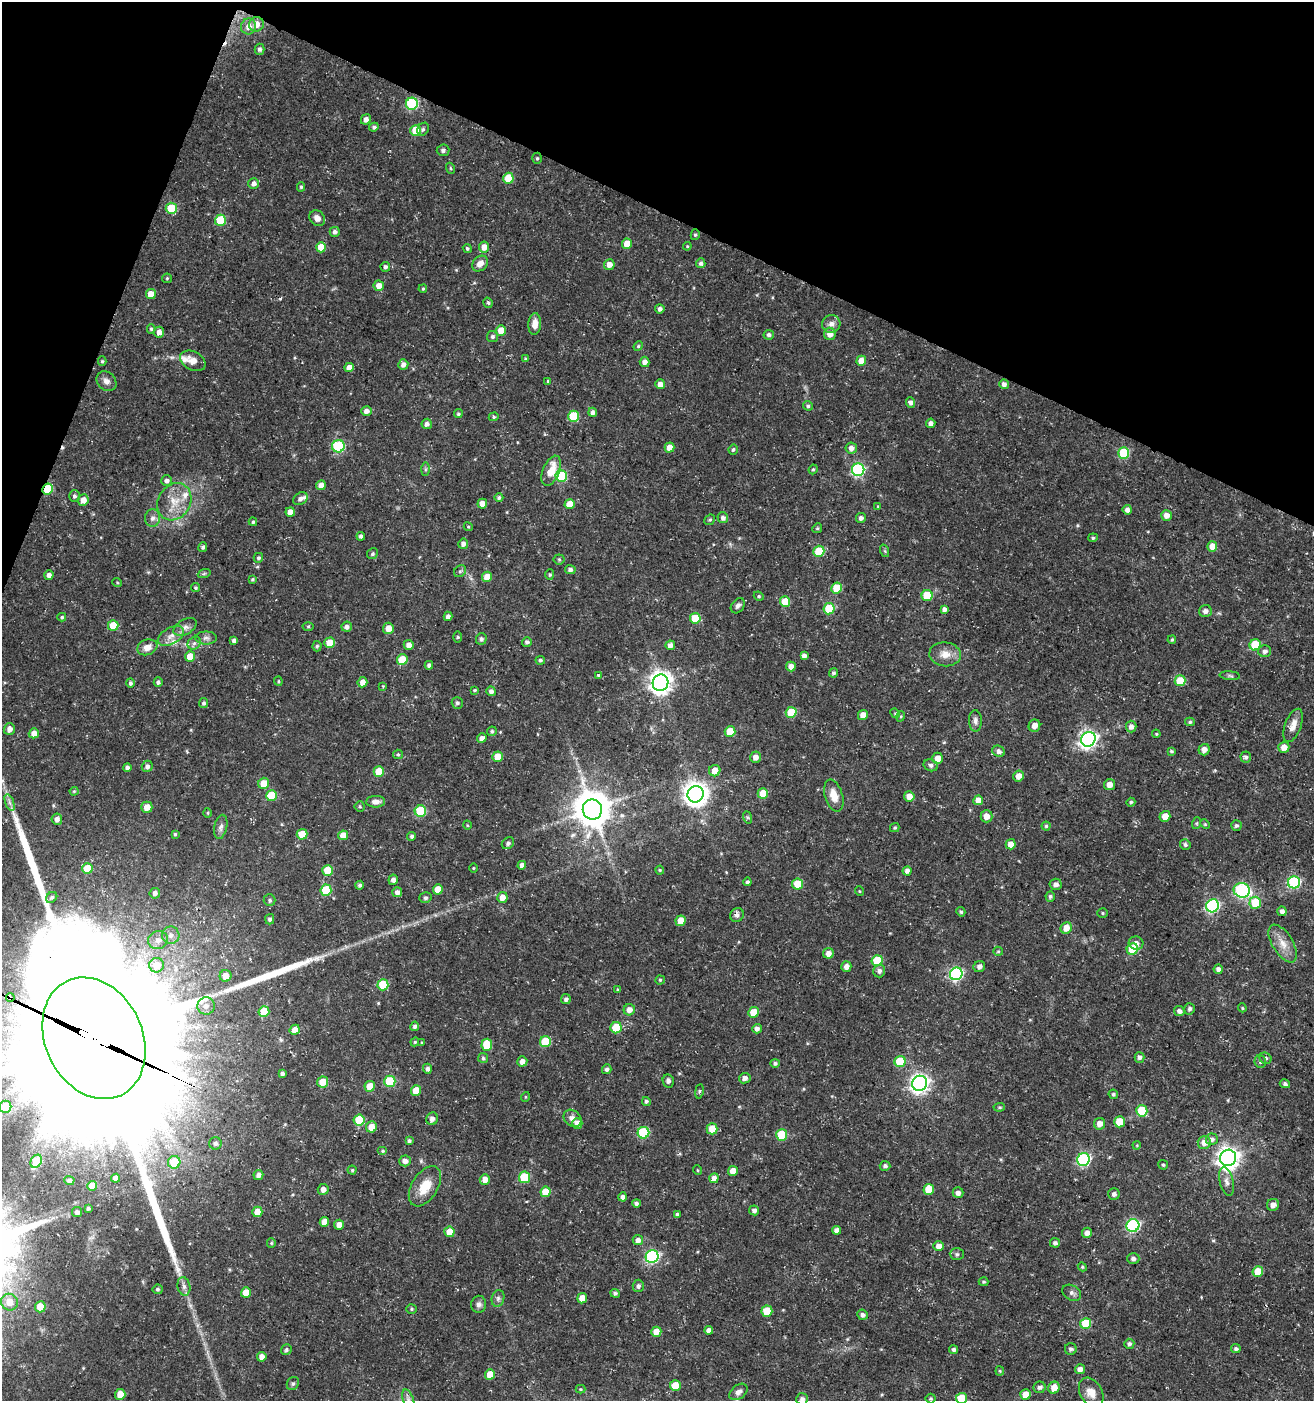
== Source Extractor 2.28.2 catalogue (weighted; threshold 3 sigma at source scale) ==
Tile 2 of 4 x 4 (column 2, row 1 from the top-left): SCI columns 1521-2832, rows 4207-5605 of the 5730 x 5606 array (HDU 1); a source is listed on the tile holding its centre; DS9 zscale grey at full resolution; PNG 1316 x 1403 px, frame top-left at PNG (2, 2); each listed source drawn as its Kron ellipse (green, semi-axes under 4 px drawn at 4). Shown black and unused: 19% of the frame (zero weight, under 3 of 5 exposures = <1% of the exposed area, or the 3 px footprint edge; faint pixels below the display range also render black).
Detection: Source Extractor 2.28.2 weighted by HDU 2 'WHT'; one run over the whole footprint, this tile lists its part. Background 0.0259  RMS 0.0022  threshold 0.0101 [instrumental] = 3 sigma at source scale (4.5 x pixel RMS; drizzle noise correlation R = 1.50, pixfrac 1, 0.0396/0.0396 arcsec/px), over >= 5 px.
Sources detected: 435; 1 inside a brighter object's white glare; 2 cosmic-ray / hot-pixel residue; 1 long thin detection or spike segment (spike, bleed or trail) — neither listed nor drawn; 4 inside a brighter listed object's ellipse — not listed separately; the other 427 listed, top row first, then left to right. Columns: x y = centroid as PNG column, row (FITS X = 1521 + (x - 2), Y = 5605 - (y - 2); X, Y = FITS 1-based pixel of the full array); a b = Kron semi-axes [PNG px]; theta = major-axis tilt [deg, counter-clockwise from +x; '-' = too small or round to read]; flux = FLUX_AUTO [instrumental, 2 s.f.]
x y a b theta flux
256 24 7 7 - 2.1
248 26 8 7 - 1.7
259 49 5 5 - 0.58
412 104 6 6 - 19
366 119 5 4 - 1
374 127 5 4 - 0.57
423 129 7 5 57 0.53
416 130 5 5 - 6.2
443 150 6 6 - 0.56
537 158 5 5 - 0.35
450 168 5 3 - 0.25
508 178 5 5 - 6.9
254 183 5 5 - 0.88
301 187 4 4 - 0.33
171 208 5 5 - 8
317 218 8 7 - 1.3
220 220 5 5 - 9
335 232 5 5 - 0.63
695 235 5 4 - 0.36
627 244 5 5 - 3.9
687 246 4 4 - 0.25
321 247 5 5 - 3.9
484 247 5 5 - 1.9
467 248 5 4 - 0.39
701 263 5 4 - 0.54
480 264 9 7 44 1.6
609 265 5 5 - 1.6
385 267 5 4 - 0.58
167 278 5 4 - 0.28
379 286 5 5 - 1.6
423 289 4 3 - 0.29
151 294 5 5 - 2.8
488 303 5 4 - 0.38
660 309 4 4 - 0.76
535 324 11 6 87 1.9
831 324 9 9 - 1.2
151 329 4 4 - 0.33
501 330 5 5 - 3
159 332 5 5 - 1.3
830 334 6 6 - 1.8
769 335 5 4 - 0.57
493 337 5 5 - 0.51
638 346 5 4 - 0.29
526 359 4 3 - 0.38
102 361 5 4 - 0.33
193 361 13 9 -27 1.9
861 361 5 4 - 2.7
645 362 5 5 - 1.2
403 364 5 5 - 1.1
349 367 5 4 - 1.7
106 381 11 8 -42 1.1
548 381 3 3 - 0.29
660 384 5 5 - 1.4
1004 384 5 4 - 0.87
910 402 5 4 - 0.71
808 406 5 4 - 0.47
366 411 5 5 - 1.1
593 412 4 4 - 0.63
458 414 4 4 - 0.37
573 416 5 5 - 9.9
494 417 5 4 - 0.31
931 423 5 4 - 0.79
427 424 5 5 - 0.85
338 446 6 6 - 16
669 447 5 5 - 2.1
851 448 5 5 - 1.3
733 450 5 5 - 0.47
1124 453 5 5 - 12
425 469 7 4 89 0.4
813 469 5 4 - 0.29
858 470 6 6 - 31
551 471 16 8 68 4.1
561 476 6 5 - 14
167 481 5 5 - 0.82
321 485 5 4 - 1.6
48 489 5 5 - 8.7
74 496 5 5 - 0.52
499 498 4 4 - 0.47
300 499 8 5 33 0.82
83 500 6 5 - 1.8
174 502 19 16 58 4.6
482 504 5 4 - 1.6
570 504 5 5 - 3.5
878 506 4 3 - 0.2
1127 510 5 4 - 1
290 512 5 4 - 1.7
1166 515 5 5 - 1.5
153 518 8 7 - 0.99
723 518 5 5 - 0.7
861 518 5 5 - 0.72
710 520 6 5 - 0.35
253 522 4 3 - 0.32
468 527 4 4 - 0.25
817 528 5 4 - 0.31
361 536 4 4 - 0.61
1093 538 5 4 - 0.3
463 544 5 5 - 0.88
1212 546 5 5 - 2.6
203 547 5 4 - 0.48
819 551 5 5 - 8.6
885 551 6 4 -71 0.3
372 554 6 5 - 0.42
258 558 5 4 - 0.41
559 559 5 5 - 0.3
570 569 5 4 - 0.7
460 571 6 5 - 0.48
204 574 6 4 20 0.33
49 575 5 4 - 0.97
550 575 5 4 - 0.32
487 577 5 5 - 3
253 579 4 3 - 0.29
117 582 5 3 - 0.19
195 588 4 4 - 0.29
837 588 5 5 - 6
759 596 5 4 - 0.33
927 596 5 5 - 9.4
785 601 5 5 - 4.8
738 606 8 6 52 0.73
829 609 5 5 - 9
944 609 4 4 - 0.87
1205 611 6 6 - 1
448 616 5 4 - 0.75
62 617 4 4 - 0.32
695 618 5 5 - 6.1
113 625 5 5 - 4.9
308 626 5 3 - 0.25
185 627 12 7 31 1.2
347 627 5 5 - 0.79
388 628 5 5 - 2.1
171 636 14 8 29 1.7
458 637 6 4 90 0.29
206 638 11 6 0 0.85
481 639 6 5 - 0.58
234 640 4 4 - 0.75
1172 640 4 3 - 0.31
527 642 5 4 - 0.56
194 643 7 6 - 0.73
330 643 5 5 - 3.5
409 645 5 5 - 1.3
670 645 5 4 - 1.1
1255 645 6 5 - 9.1
317 646 5 4 - 0.39
147 647 10 7 19 2.1
1265 651 6 6 - 0.76
945 654 16 12 -7 2.5
190 656 5 5 - 3.2
804 656 4 4 - 0.89
402 660 5 5 - 4.4
540 660 5 4 - 0.39
429 665 4 4 - 0.58
791 667 5 5 - 1.6
833 673 4 4 - 0.45
599 675 4 3 - 0.57
1230 676 10 4 -6 0.4
278 681 4 4 - 0.27
1180 681 5 5 - 4.9
158 682 5 4 - 0.51
362 682 5 5 - 1.5
130 683 5 4 - 0.51
660 683 8 8 - 170
383 686 4 4 - 0.22
475 690 4 3 - 0.25
491 691 5 4 - 0.8
204 703 5 4 - 0.46
457 703 6 5 - 0.54
791 712 5 5 - 6.9
895 713 5 4 - 0.24
863 715 5 5 - 1.8
901 716 5 3 - 0.21
975 721 11 6 -89 0.89
1190 722 5 4 - 0.36
1293 725 17 8 69 1.9
1034 726 6 6 - 1.3
1131 727 6 5 - 1.1
9 729 6 5 - 1.3
492 731 5 4 - 0.4
730 732 5 5 - 4.8
34 733 5 5 - 2
1156 734 4 3 - 0.22
482 738 5 4 - 1.1
1088 739 7 7 - 85
1284 747 5 5 - 2
1204 750 6 5 - 1.3
999 751 6 5 - 0.91
1171 751 4 3 - 0.33
398 754 5 4 - 0.32
498 757 5 5 - 3.5
755 757 5 5 - 1.3
1246 757 5 5 - 0.58
938 758 5 5 - 1.9
931 765 7 6 - 0.67
147 766 6 5 - 0.82
127 767 4 4 - 0.82
715 771 6 5 - 2.2
379 772 5 5 - 5
1018 776 5 5 - 1.8
264 783 6 5 - 3.4
1109 785 6 5 - 1.5
74 791 4 4 - 0.25
763 793 5 5 - 4.3
696 794 8 8 - 210
272 796 5 5 - 7.3
834 796 16 9 -74 2.7
909 796 5 5 - 2.1
978 800 5 5 - 2.2
376 802 9 6 2 1.1
1131 802 4 4 - 0.34
9 803 9 4 -71 0.68
360 806 5 5 - 0.32
147 807 5 5 - 2.4
592 809 10 9 - 570
420 811 6 5 - 13
208 813 5 3 - 0.23
986 816 6 6 - 1.7
1165 816 5 5 - 2.1
747 817 6 4 -71 0.35
57 819 5 5 - 1
1197 823 6 4 71 0.28
1205 824 5 4 - 0.24
467 825 4 3 - 0.2
1046 826 4 4 - 0.33
1236 826 5 5 - 0.42
221 827 12 6 78 0.89
895 828 5 4 - 0.34
175 834 4 4 - 0.27
302 834 5 5 - 4.1
343 835 5 5 - 2.4
412 836 4 4 - 0.5
508 843 7 5 41 0.54
1011 844 5 5 - 1.7
1185 845 5 5 - 0.51
522 865 4 4 - 1
473 868 4 3 - 0.19
87 869 5 5 - 6
327 870 5 5 - 4.6
660 870 4 4 - 0.25
907 871 4 4 - 0.84
393 880 5 4 - 0.79
747 882 4 4 - 0.47
1294 882 6 6 - 24
798 884 5 5 - 5.9
1056 884 6 5 - 0.87
360 885 4 4 - 0.51
438 889 5 5 - 3.1
326 890 5 5 - 9.9
1242 890 8 7 - 25
859 891 5 3 - 0.19
397 892 5 5 - 0.9
155 893 5 5 - 0.75
1050 896 5 5 - 0.5
52 897 6 5 - 0.51
502 897 5 5 - 1.9
425 898 6 5 - 0.42
270 900 6 6 - 0.5
1255 903 6 6 - 6.3
1213 906 7 6 - 31
1282 911 5 4 - 1
961 912 5 4 - 0.37
1102 913 5 5 - 0.31
737 915 7 6 - 0.79
270 919 5 4 - 0.55
681 921 5 5 - 2.6
1066 928 6 5 - 2
171 935 9 8 - 1.4
158 940 10 9 - 1.6
1136 943 7 6 - 1
1283 944 21 10 -59 2.8
1132 949 6 5 - 10
998 951 5 4 - 0.28
828 953 5 5 - 1.3
877 960 5 5 - 8.1
156 965 7 7 - 2.5
846 966 5 5 - 1.3
979 967 6 5 - 0.91
1218 969 5 4 - 0.92
879 971 6 6 - 0.81
956 974 6 6 - 36
225 976 6 6 - 2.4
660 980 4 4 - 0.3
383 985 5 5 - 9.6
618 990 4 3 - 0.24
10 998 4 3 - 4.8
566 999 5 5 - 0.58
206 1006 9 8 - 1.4
1242 1008 4 4 - 0.26
1189 1009 5 5 - 0.64
629 1010 6 5 - 1.5
264 1011 5 5 - 4.7
1179 1011 5 5 - 0.8
754 1012 5 5 - 4.8
415 1026 5 4 - 0.58
616 1028 5 5 - 7.5
757 1029 5 4 - 0.83
295 1030 5 5 - 1.9
94 1038 63 48 -65 23000
415 1042 4 4 - 0.27
422 1042 4 3 - 0.22
545 1042 5 5 - 8.9
487 1045 6 5 - 6.4
1139 1057 5 5 - 0.67
483 1058 5 5 - 0.38
1265 1058 6 5 - 0.49
522 1061 5 5 - 1.2
900 1061 6 5 - 8.1
1260 1062 6 5 - 0.45
775 1063 5 4 - 0.47
427 1069 5 4 - 0.66
607 1069 5 4 - 0.63
282 1074 4 4 - 0.63
745 1078 6 5 - 0.91
390 1081 6 5 - 12
668 1081 7 5 -78 0.54
323 1082 5 5 - 3.7
920 1083 8 7 - 100
1285 1084 5 4 - 0.5
370 1086 5 5 - 3.6
416 1090 5 5 - 3.5
699 1091 7 3 81 0.31
1113 1094 5 4 - 0.43
525 1097 5 3 - 0.18
646 1101 4 4 - 0.45
5 1107 6 6 - 7
999 1107 6 4 6 0.29
1142 1111 6 5 - 10
573 1118 10 7 -42 1.3
432 1119 6 5 - 1
359 1120 5 5 - 8.5
1119 1122 5 5 - 4.9
577 1123 5 5 - 1.8
1100 1124 6 5 - 1.9
371 1127 5 5 - 2.2
712 1129 5 5 - 3.3
643 1133 6 5 - 15
782 1135 6 5 - 8.2
1212 1139 6 5 - 0.75
409 1141 4 4 - 0.55
215 1143 6 6 - 0.79
1204 1143 6 6 - 1.9
1137 1145 4 3 - 0.18
383 1151 5 4 - 0.28
1228 1158 8 8 - 160
1083 1160 6 6 - 33
36 1161 7 5 59 6
405 1161 6 5 - 1.2
174 1162 6 6 - 6.3
1163 1165 5 4 - 0.37
885 1166 5 5 - 0.54
352 1170 4 4 - 0.29
697 1170 5 3 - 0.18
733 1171 5 5 - 2.6
258 1175 5 4 - 0.96
524 1177 6 5 - 10
115 1178 4 4 - 1.4
714 1178 5 4 - 1.1
485 1179 5 5 - 1.9
69 1180 5 4 - 0.61
1227 1181 14 7 -75 1.2
92 1186 5 5 - 2.8
425 1186 22 13 58 4.6
323 1189 5 5 - 0.94
929 1189 5 5 - 4.6
545 1192 5 5 - 4.6
958 1193 5 5 - 0.87
1114 1194 6 5 - 0.67
623 1197 4 4 - 0.78
636 1203 4 4 - 0.5
1273 1205 6 6 - 1.2
88 1208 3 3 - 0.36
754 1210 5 5 - 0.78
77 1212 5 5 - 0.64
257 1212 5 5 - 2.7
677 1214 4 3 - 0.45
324 1222 5 4 - 2
339 1225 5 5 - 1.4
1133 1225 6 6 - 33
836 1230 4 4 - 0.9
449 1232 5 5 - 3.1
1087 1233 5 5 - 1.2
638 1240 5 5 - 1.1
271 1243 5 4 - 0.26
1055 1243 5 4 - 0.63
939 1246 5 5 - 1.9
957 1254 7 6 - 0.49
652 1257 6 6 - 34
1133 1258 6 5 - 0.57
1082 1267 4 4 - 0.26
1258 1271 5 5 - 4.2
984 1282 5 4 - 0.3
184 1286 9 6 -78 0.86
638 1286 6 5 - 0.64
158 1289 5 5 - 0.44
246 1292 5 5 - 2.7
615 1293 5 4 - 0.5
1072 1293 10 7 -31 0.9
498 1298 8 6 76 0.66
582 1298 5 5 - 2.8
9 1302 9 8 - 2.5
479 1304 8 7 - 0.86
40 1307 5 5 - 4.4
412 1309 5 4 - 0.3
767 1311 5 5 - 4.6
862 1315 5 5 - 0.75
1086 1324 5 5 - 9.2
709 1330 4 4 - 0.95
656 1332 5 5 - 2.5
1129 1344 5 5 - 0.61
1071 1349 6 6 - 0.58
1236 1349 5 4 - 0.54
286 1350 5 5 - 0.47
954 1350 4 4 - 0.59
262 1357 5 4 - 1.5
1080 1369 5 5 - 1.4
1000 1371 4 4 - 0.26
490 1374 5 5 - 2.8
293 1383 7 5 58 0.47
675 1386 5 5 - 4.3
1040 1387 6 6 - 0.66
1054 1388 6 5 - 2
580 1389 5 4 - 0.26
738 1392 10 7 38 1.1
1091 1392 16 11 -61 2.3
120 1394 5 5 - 3
1025 1394 5 5 - 2.3
961 1398 5 5 - 6.2
802 1399 6 5 - 1
931 1399 5 5 - 0.29
408 1400 11 5 -72 1.1
Overlapping masked pixels (flux is a lower limit): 3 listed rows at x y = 48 489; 10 998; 94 1038
Isophote crosses this tile's border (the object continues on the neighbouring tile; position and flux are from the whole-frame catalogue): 5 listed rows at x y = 94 1038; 5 1107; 961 1398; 802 1399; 408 1400